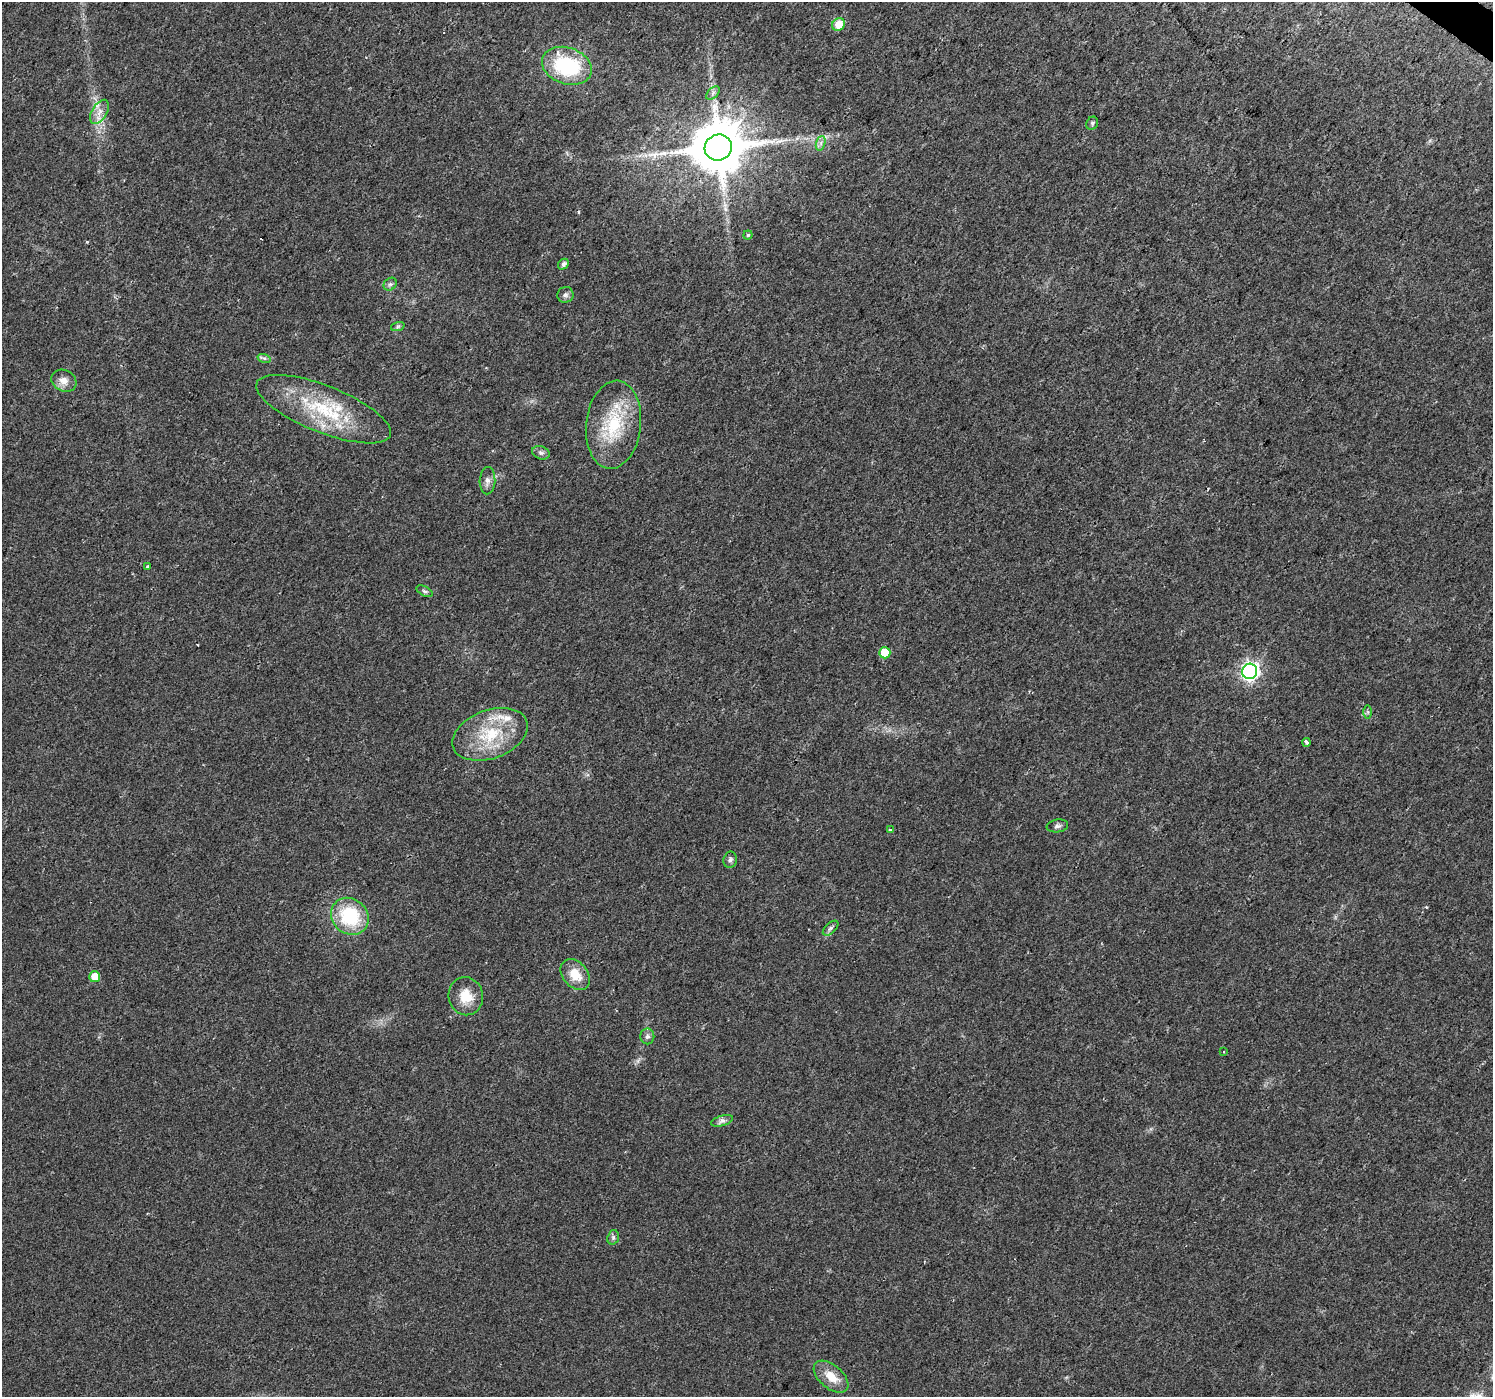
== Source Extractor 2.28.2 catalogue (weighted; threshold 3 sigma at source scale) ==
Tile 10 of 4 x 4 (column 2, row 3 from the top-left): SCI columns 1498-2988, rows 1651-3045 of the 5985 x 6026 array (HDU 1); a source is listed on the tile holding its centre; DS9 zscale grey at full resolution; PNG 1495 x 1399 px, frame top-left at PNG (2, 2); each listed source drawn as its Kron ellipse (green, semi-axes under 4 px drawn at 4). Shown black and unused: <1% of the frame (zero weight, under 2 of 3 exposures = <1% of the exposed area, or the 3 px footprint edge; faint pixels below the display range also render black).
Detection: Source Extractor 2.28.2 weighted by HDU 2 'WHT'; one run over the whole footprint, this tile lists its part. Background 0.0172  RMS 0.0046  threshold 0.0206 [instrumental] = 3 sigma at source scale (4.5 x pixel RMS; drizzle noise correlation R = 1.50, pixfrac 1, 0.0396/0.0396 arcsec/px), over >= 5 px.
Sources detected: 44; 2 cosmic-ray / hot-pixel residue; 2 long thin detections or spike segments (spike, bleed or trail) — neither listed nor drawn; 2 inside a brighter listed object's ellipse — not listed separately; the other 38 listed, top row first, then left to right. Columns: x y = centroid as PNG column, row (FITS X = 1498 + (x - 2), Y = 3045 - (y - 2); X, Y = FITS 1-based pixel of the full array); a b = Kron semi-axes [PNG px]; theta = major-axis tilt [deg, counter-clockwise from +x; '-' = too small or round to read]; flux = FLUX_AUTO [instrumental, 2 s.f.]
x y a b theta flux
839 24 7 6 - 7.5
567 66 25 18 -19 40
713 93 8 5 46 1.3
99 112 13 7 59 3.6
1092 123 7 5 57 0.9
821 143 7 4 72 1.4
718 147 14 13 - 3100
748 235 4 4 - 0.66
563 264 6 5 - 1.5
390 284 7 6 - 1
565 295 8 8 - 1.4
398 326 7 4 19 0.78
264 358 7 4 -18 0.98
64 381 13 10 -27 3.9
324 409 72 23 -22 37
614 425 44 27 84 28
541 453 9 6 -20 1.5
487 481 14 8 88 2.5
148 567 3 3 - 2.7
424 591 9 4 -26 0.97
885 653 5 5 - 11
1250 671 8 7 - 150
1368 712 7 4 -90 0.76
490 734 39 24 20 24
1307 742 4 3 - 2.4
1057 826 11 6 9 1.4
890 830 3 3 - 1.4
730 860 8 6 79 1.4
350 916 20 17 -42 28
831 928 9 5 43 1.3
575 975 17 12 -49 7.7
95 977 5 5 - 7
466 996 19 17 -78 9.1
647 1036 8 7 - 1.4
1224 1052 3 3 - 0.57
722 1121 11 5 17 1.6
613 1237 7 5 72 1.1
831 1377 20 11 -40 7.7
Overlapping masked pixels (flux is a lower limit): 1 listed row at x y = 718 147